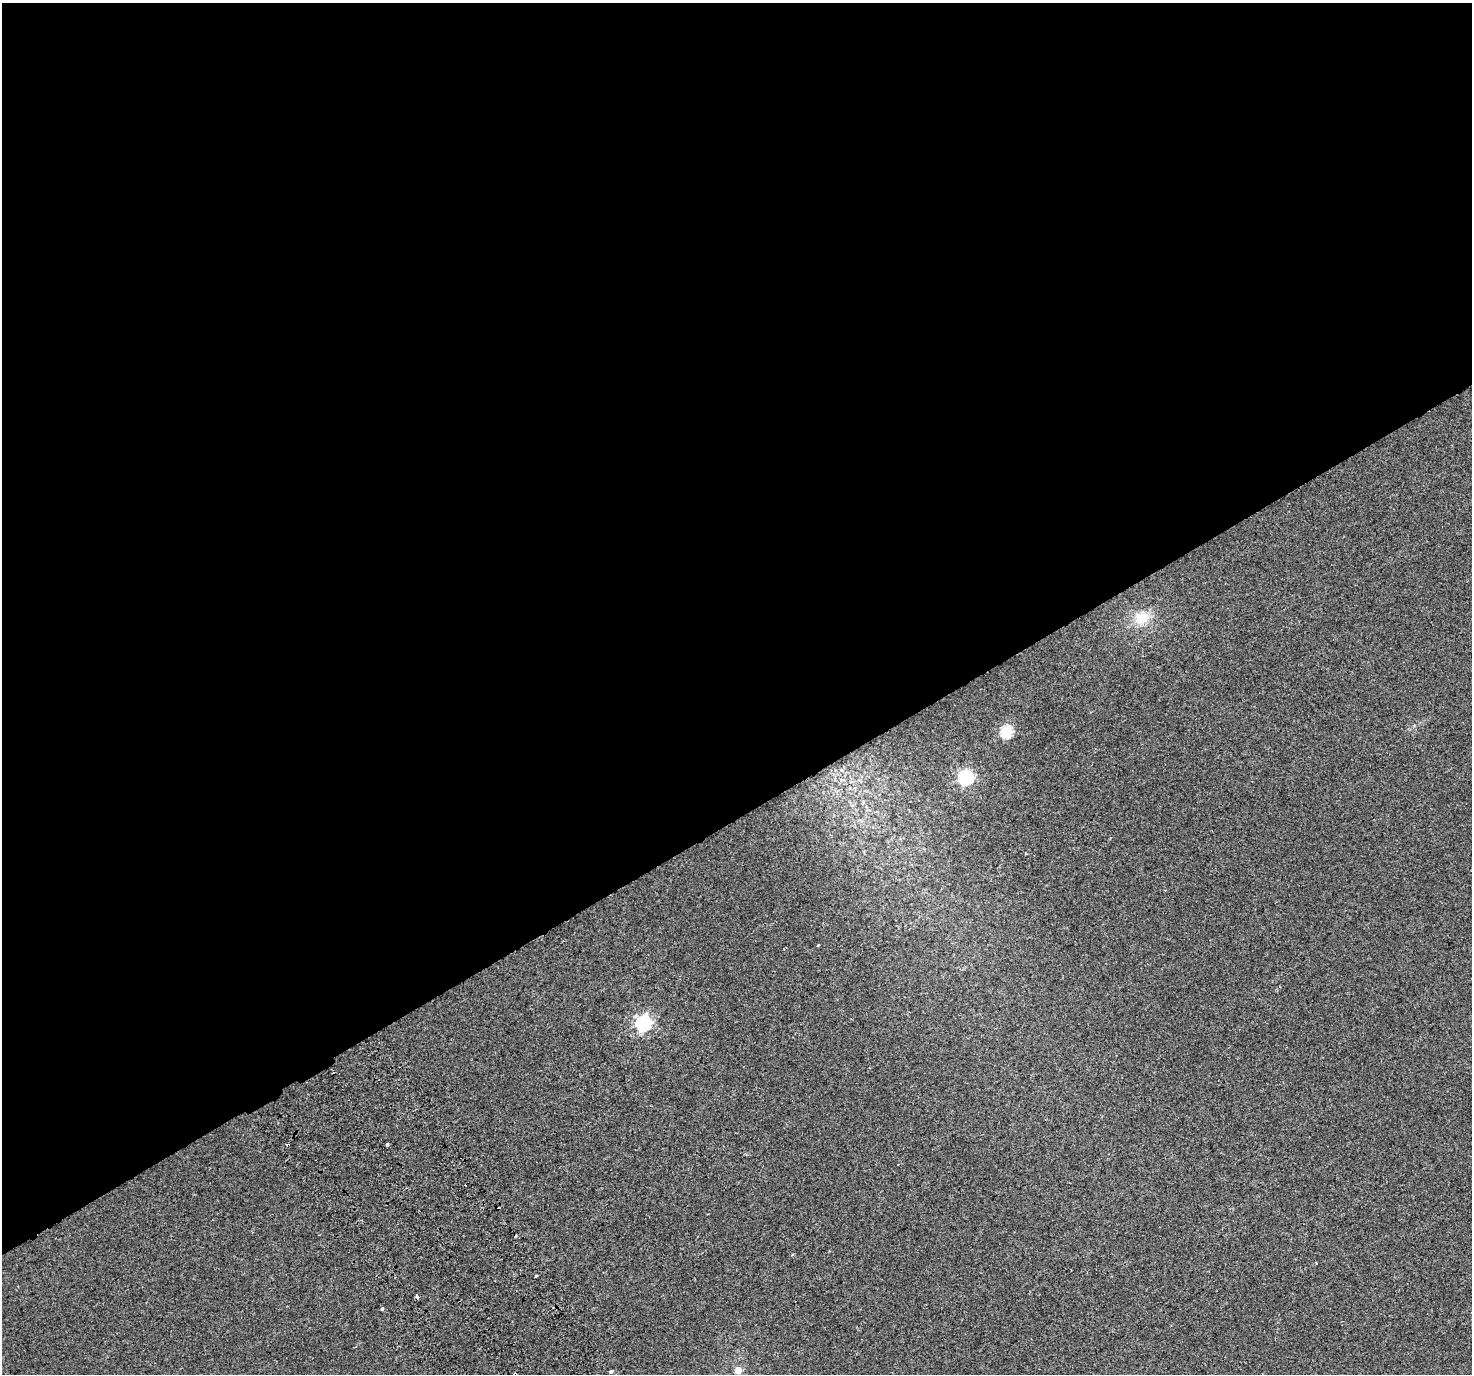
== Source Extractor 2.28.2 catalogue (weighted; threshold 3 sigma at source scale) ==
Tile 2 of 4 x 4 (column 2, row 1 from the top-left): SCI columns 1525-2994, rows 4329-5700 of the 5983 x 5851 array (HDU 1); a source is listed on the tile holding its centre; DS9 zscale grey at full resolution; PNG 1474 x 1376 px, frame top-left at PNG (2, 3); no overlay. Shown black and unused: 60% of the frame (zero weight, under 2 of 3 exposures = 3% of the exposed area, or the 3 px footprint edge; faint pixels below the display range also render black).
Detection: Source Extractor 2.28.2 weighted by HDU 2 'WHT'; one run over the whole footprint, this tile lists its part. Background 0.00334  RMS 0.0036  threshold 0.016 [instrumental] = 3 sigma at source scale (4.5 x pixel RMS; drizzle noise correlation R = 1.50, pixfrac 1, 0.0396/0.0396 arcsec/px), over >= 5 px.
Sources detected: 16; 4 cosmic-ray / hot-pixel residue — not listed; the other 12 listed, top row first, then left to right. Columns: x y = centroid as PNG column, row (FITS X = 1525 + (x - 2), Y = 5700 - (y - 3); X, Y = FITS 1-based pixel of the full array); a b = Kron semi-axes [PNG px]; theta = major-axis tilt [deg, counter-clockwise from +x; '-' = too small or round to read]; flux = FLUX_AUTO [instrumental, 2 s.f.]
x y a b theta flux
1142 618 18 15 17 7.6
1007 731 6 6 - 31
966 777 7 6 - 81
818 945 3 3 - 0.37
644 1023 7 6 - 95
387 1144 3 3 - 0.79
288 1145 3 3 - 0.63
536 1276 3 3 - 1.7
417 1296 3 3 - 2.1
382 1309 3 3 - 1.9
738 1370 6 6 - 3.6
611 1371 4 3 - 1.3
Overlapping masked pixels (flux is a lower limit): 1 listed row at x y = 288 1145